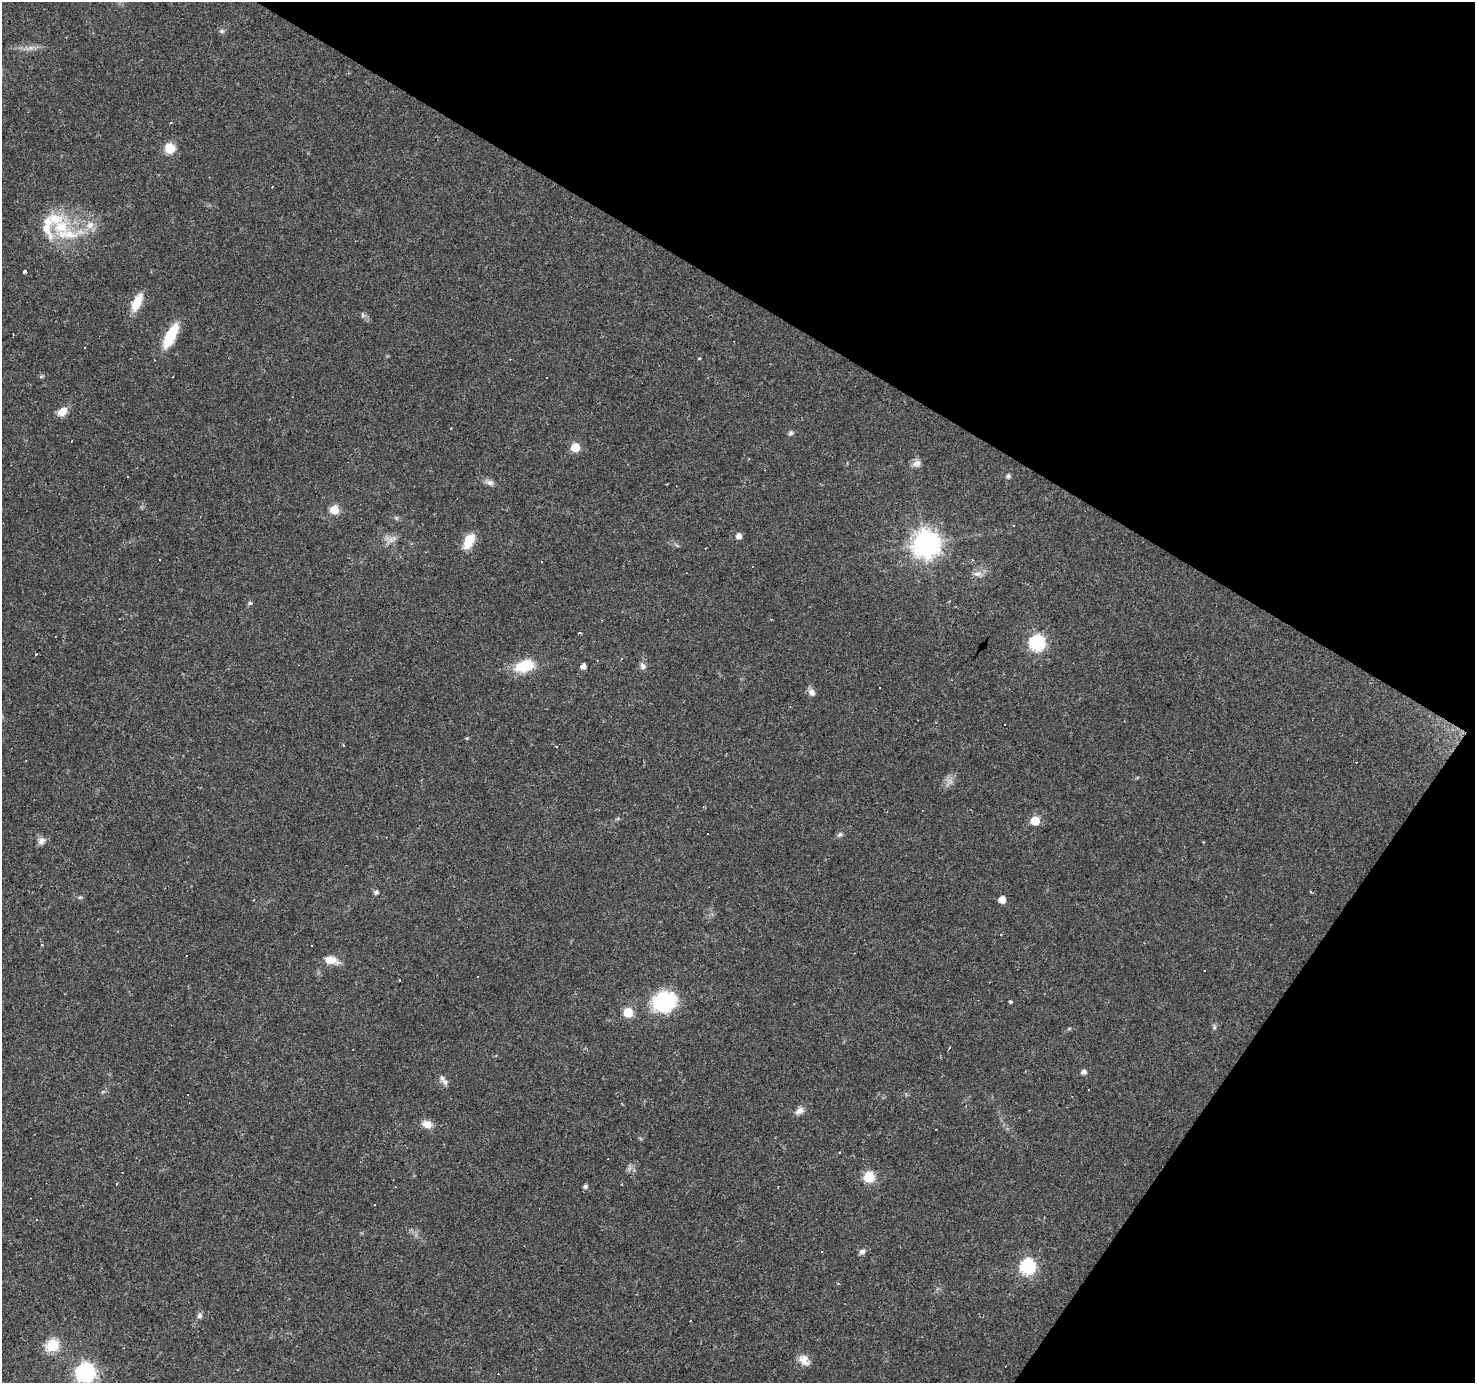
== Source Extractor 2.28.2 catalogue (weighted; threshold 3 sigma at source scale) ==
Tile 8 of 4 x 4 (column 4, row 2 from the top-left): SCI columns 4420-5892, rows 2946-4326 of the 5893 x 5957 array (HDU 1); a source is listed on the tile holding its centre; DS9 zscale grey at full resolution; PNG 1477 x 1385 px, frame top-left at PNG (2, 2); no overlay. Shown black and unused: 30% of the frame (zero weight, under 3 of 4 exposures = <1% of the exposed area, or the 3 px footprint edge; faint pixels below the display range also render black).
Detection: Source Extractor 2.28.2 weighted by HDU 2 'WHT'; one run over the whole footprint, this tile lists its part. Background 0.0361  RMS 0.0038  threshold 0.017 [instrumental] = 3 sigma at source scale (4.5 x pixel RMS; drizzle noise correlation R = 1.50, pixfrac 1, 0.0396/0.0396 arcsec/px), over >= 5 px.
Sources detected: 114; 36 cosmic-ray / hot-pixel residue — not listed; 3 inside a brighter listed object's ellipse — not listed separately; the other 75 listed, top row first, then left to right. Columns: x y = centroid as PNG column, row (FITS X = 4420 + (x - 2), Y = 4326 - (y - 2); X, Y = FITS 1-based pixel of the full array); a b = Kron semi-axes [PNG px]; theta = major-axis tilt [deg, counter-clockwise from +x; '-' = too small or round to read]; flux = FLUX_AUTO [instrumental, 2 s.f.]
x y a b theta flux
221 31 6 5 - 0.73
171 123 3 2 - 0.52
170 148 10 10 - 6.6
90 225 11 10 - 3.4
61 227 20 18 12 12
25 271 4 3 - 1.8
137 302 21 9 64 7.2
362 315 6 4 -72 0.65
170 336 28 10 62 13
699 359 3 3 - 0.77
41 376 6 4 1 0.48
547 377 3 2 - 0.43
62 412 11 7 40 4.4
791 433 7 6 - 0.81
575 447 5 5 - 14
917 463 12 9 15 1.9
1008 476 5 5 - 1
491 483 9 7 31 1.3
667 484 3 2 - 0.7
334 510 5 5 - 15
396 518 7 4 -19 0.63
1014 525 3 3 - 1.7
739 536 5 5 - 2.3
392 539 16 6 32 2.2
469 541 20 10 63 6.1
925 544 9 9 - 410
159 560 3 2 - 0.37
541 562 2 2 - 0.29
978 574 12 6 5 1.9
250 603 4 3 - 1.5
579 633 4 2 - 0.34
1037 643 7 7 - 71
621 659 3 3 - 0.5
525 666 24 13 16 12
583 666 5 5 - 2
643 666 8 8 - 1.5
812 692 10 8 -54 1.8
467 738 5 4 - 0.37
344 745 3 2 - 0.39
26 760 3 2 - 0.29
950 781 9 4 -54 1.2
1035 821 6 6 - 13
840 834 7 6 - 0.92
42 841 10 8 57 1.8
1310 891 3 3 - 0.44
376 892 6 6 - 0.87
80 897 6 4 18 0.5
1002 900 5 5 - 5
42 944 3 3 - 0.41
312 945 3 2 - 0.49
330 960 13 9 3 4.6
478 976 3 2 - 0.41
664 1002 19 16 31 37
1010 1002 4 3 - 0.61
628 1013 5 5 - 19
1214 1027 7 4 90 0.68
949 1047 4 2 - 0.64
1084 1072 5 5 - 1.8
442 1078 11 6 -53 1.5
188 1095 3 3 - 3.6
799 1111 12 8 27 2.1
427 1124 13 9 -18 3.2
935 1129 2 2 - 0.31
839 1152 3 3 - 0.54
869 1177 6 6 - 27
116 1184 3 2 - 0.62
585 1186 5 5 - 1
36 1219 3 2 - 0.3
862 1252 8 6 24 1.4
1027 1266 7 7 - 74
199 1316 7 7 - 1.1
690 1321 3 2 - 0.49
52 1346 6 6 - 38
804 1360 16 11 -43 3.3
85 1372 7 7 - 140
Isophote crosses this tile's border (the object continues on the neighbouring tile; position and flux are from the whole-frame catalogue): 1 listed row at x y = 85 1372